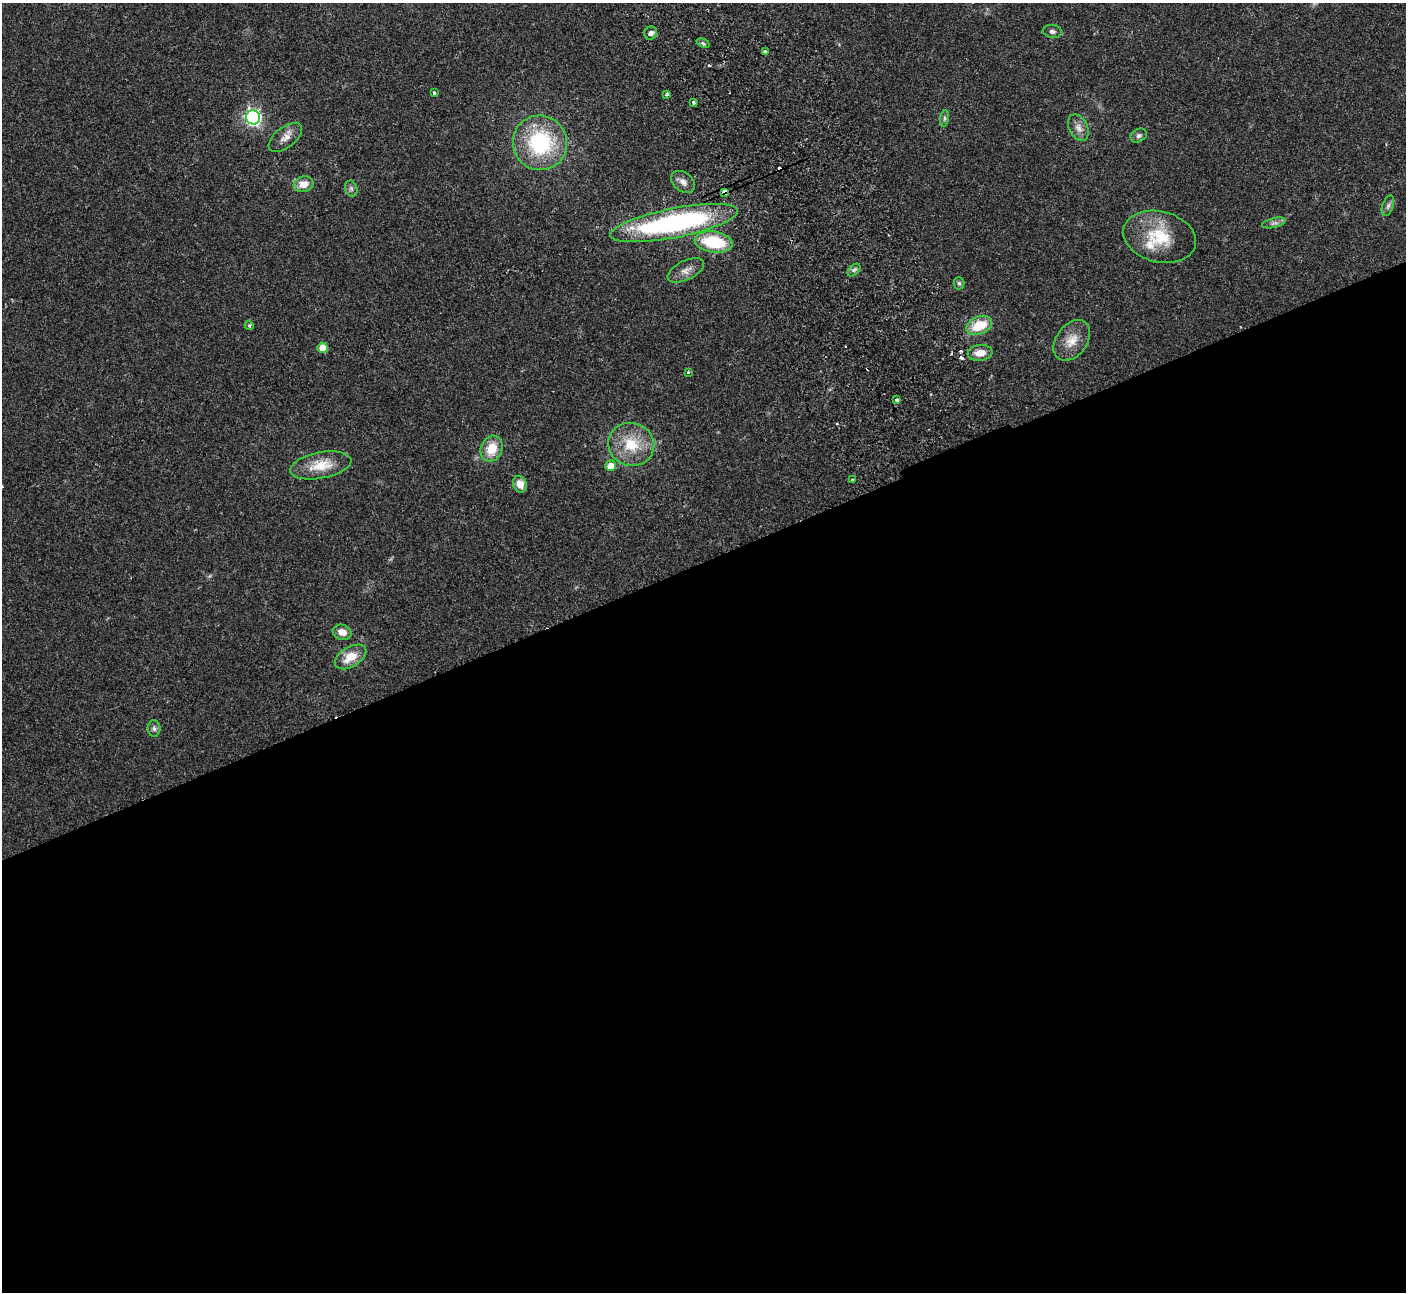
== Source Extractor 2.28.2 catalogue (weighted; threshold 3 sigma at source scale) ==
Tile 15 of 4 x 4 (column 3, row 4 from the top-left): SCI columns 2862-4265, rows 186-1475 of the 5725 x 5660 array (HDU 1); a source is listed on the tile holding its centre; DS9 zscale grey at full resolution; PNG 1408 x 1294 px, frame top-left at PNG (2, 3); each listed source drawn as its Kron ellipse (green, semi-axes under 4 px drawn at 4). Shown black and unused: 57% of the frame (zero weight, under 2 of 3 exposures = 3% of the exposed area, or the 3 px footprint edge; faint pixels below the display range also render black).
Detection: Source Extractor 2.28.2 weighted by HDU 2 'WHT'; one run over the whole footprint, this tile lists its part. Background 0.103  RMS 0.0083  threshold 0.0371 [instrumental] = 3 sigma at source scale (4.5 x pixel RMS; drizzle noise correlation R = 1.50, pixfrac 1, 0.05/0.05 arcsec/px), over >= 5 px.
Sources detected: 49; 7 cosmic-ray / hot-pixel residue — neither listed nor drawn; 1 inside a brighter listed object's ellipse — not listed separately; the other 41 listed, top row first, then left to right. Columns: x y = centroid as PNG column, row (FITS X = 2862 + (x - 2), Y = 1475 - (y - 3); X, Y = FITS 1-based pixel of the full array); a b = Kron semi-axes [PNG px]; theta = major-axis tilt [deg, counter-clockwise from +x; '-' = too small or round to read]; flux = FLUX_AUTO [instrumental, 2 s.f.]
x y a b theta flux
1052 31 9 6 -7 2.4
651 33 7 6 - 3.1
703 43 7 3 -24 1.4
765 52 4 3 - 5.5
434 93 3 3 - 1.1
667 95 3 3 - 2.5
693 102 3 3 - 3.8
253 117 7 7 - 240
944 118 8 4 82 1.8
1078 128 14 9 -64 5.7
1139 135 8 6 31 2.6
285 138 19 10 38 7
540 143 27 27 - 70
683 182 13 9 -38 5.4
304 184 10 7 17 8.9
351 189 8 6 -70 2.2
724 192 4 3 - 140
1388 206 11 5 71 2.6
674 223 65 14 11 170
1274 223 12 4 13 2.7
1160 237 37 25 -14 37
714 242 19 10 -9 42
686 270 19 9 26 6.6
854 270 7 4 45 1.9
959 283 6 5 - 1.5
249 325 5 4 - 1.4
979 325 13 9 23 22
1072 340 22 15 53 14
322 348 5 5 - 13
980 353 12 8 8 8.3
688 372 3 3 - 0.74
897 400 4 3 - 11
631 444 23 21 -18 29
492 449 13 10 67 16
321 465 31 13 10 20
610 466 5 5 - 10
852 480 3 2 - 0.66
520 484 8 7 - 8.7
342 632 9 7 -16 6.7
350 657 17 10 31 14
154 729 8 6 -86 2.3
Overlapping masked pixels (flux is a lower limit): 1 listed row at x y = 724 192